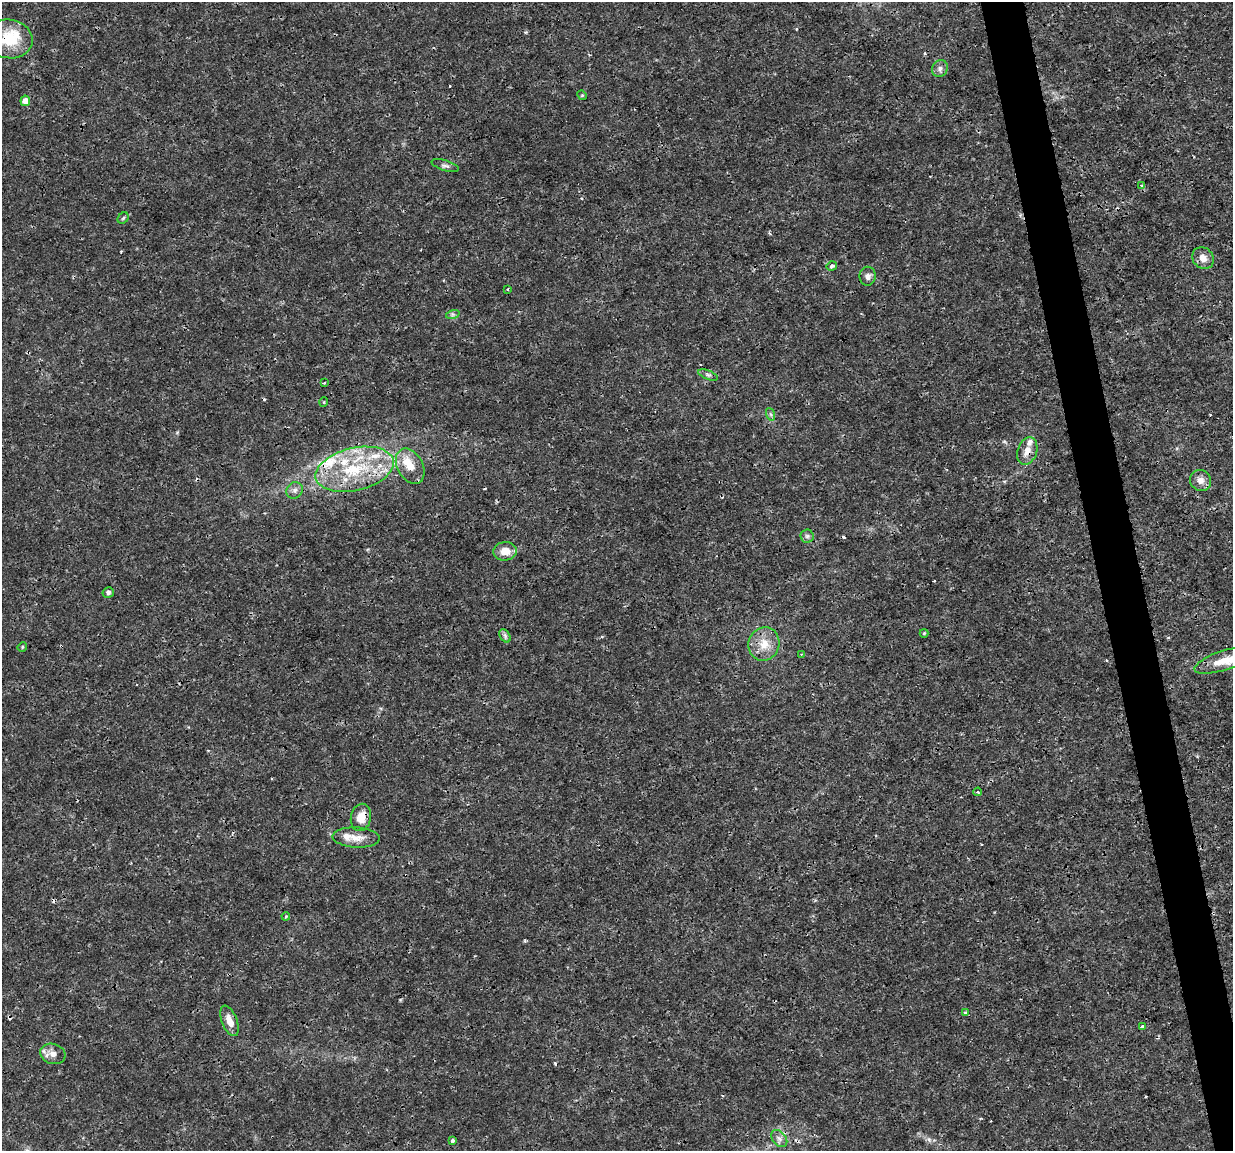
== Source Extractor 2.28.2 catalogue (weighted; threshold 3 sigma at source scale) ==
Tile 6 of 4 x 4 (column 2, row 2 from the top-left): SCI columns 1232-2462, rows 2328-3476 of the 4923 x 4701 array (HDU 1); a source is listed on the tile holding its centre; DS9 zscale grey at full resolution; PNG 1235 x 1153 px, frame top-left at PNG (2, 2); each listed source drawn as its Kron ellipse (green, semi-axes under 4 px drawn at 4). Shown black and unused: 4% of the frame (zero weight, under 3 of 4 exposures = <1% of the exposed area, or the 3 px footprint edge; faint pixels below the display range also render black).
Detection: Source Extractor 2.28.2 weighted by HDU 2 'WHT'; one run over the whole footprint, this tile lists its part. Background 0.00169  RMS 7.7e-04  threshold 0.00348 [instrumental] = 3 sigma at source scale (4.5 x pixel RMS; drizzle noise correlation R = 1.50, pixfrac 1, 0.0396/0.0396 arcsec/px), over >= 5 px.
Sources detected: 54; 6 cosmic-ray / hot-pixel residue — neither listed nor drawn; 8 inside a brighter listed object's ellipse — not listed separately; the other 40 listed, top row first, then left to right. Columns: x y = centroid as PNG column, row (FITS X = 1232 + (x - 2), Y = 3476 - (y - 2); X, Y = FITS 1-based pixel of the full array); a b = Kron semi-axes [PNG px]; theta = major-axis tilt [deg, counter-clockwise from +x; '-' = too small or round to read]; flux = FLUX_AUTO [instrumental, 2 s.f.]
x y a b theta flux
9 39 24 19 -10 3
940 69 9 7 60 0.33
582 95 5 4 - 0.085
25 101 5 5 - 0.85
445 166 14 5 -16 0.25
1142 185 3 3 - 0.12
123 218 6 5 - 0.12
1203 258 11 10 - 0.7
832 266 5 4 - 0.28
868 276 9 8 - 0.36
507 289 4 3 - 0.079
453 314 7 4 18 0.17
708 375 10 4 -22 0.21
325 383 3 2 - 0.11
324 402 5 3 - 0.071
770 414 6 4 -70 0.15
1027 451 14 9 71 0.71
410 466 19 13 -62 1.4
355 469 40 21 13 5.8
1200 480 11 10 - 0.57
295 490 9 7 44 0.32
807 536 6 6 - 0.2
505 551 12 9 6 0.98
108 592 6 5 - 0.21
924 633 4 4 - 0.082
505 636 7 5 -57 0.19
764 644 17 15 69 1.4
22 647 5 4 - 0.085
802 654 4 3 - 0.074
1223 661 30 9 18 1.7
978 792 4 3 - 0.062
361 817 14 10 78 0.99
356 838 23 10 -3 0.94
286 916 4 3 - 0.078
965 1013 4 3 - 0.22
229 1021 16 7 -68 0.85
1142 1026 3 3 - 0.14
53 1054 13 10 -18 0.58
779 1139 9 6 -49 0.34
453 1140 3 3 - 0.21
Overlapping masked pixels (flux is a lower limit): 4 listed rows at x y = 9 39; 1027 451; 355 469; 361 817
Isophote crosses this tile's border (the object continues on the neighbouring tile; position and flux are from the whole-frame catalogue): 1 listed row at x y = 9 39